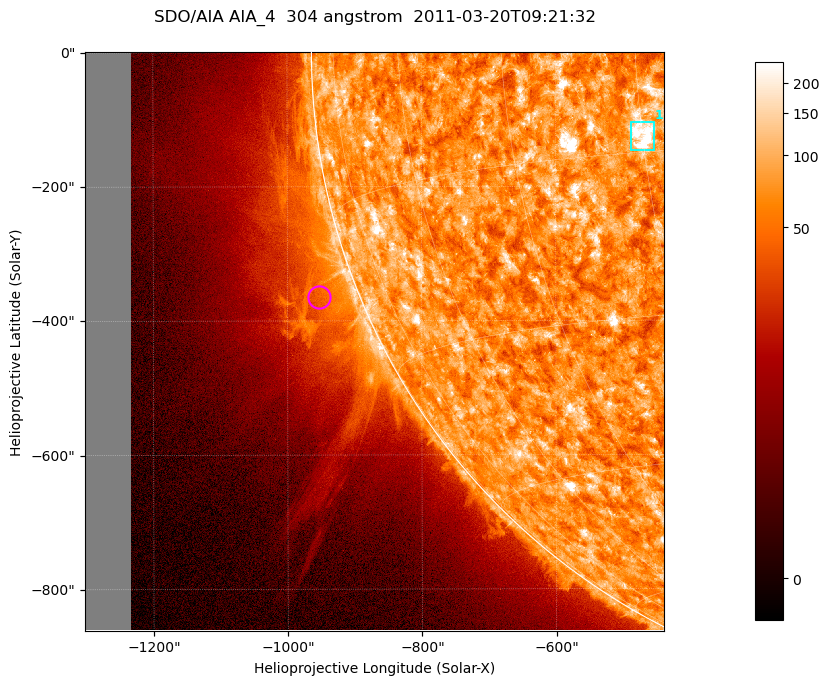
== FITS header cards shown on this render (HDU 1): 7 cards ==
TELESCOP= 'SDO/AIA '           / For AIA: SDO/AIA
INSTRUME= 'AIA_4   '           / For AIA: AIA_ATA1, AIA_ATA2, AIA_ATA3 or AIA_AT
WAVELNTH=                  304 / [angstrom] Wavelength
WAVEUNIT= 'angstrom'           / Wavelength unit: angstrom
DATE-OBS= '2011-03-20T09:21:32.123' / [ISO] Date when observation started; ISO 8
CTYPE1  = 'HPLN-TAN'           / CTYPE1; Typically HPLN
CTYPE2  = 'HPLT-TAN'           / CTYPE2; Typically HPLT

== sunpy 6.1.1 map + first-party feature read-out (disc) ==
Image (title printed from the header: SDO/AIA AIA_4  304 angstrom  2011-03-20T09:21:32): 1438 x 1438 px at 0.6 arcsec/px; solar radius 964 arcsec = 1605 px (partial field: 11% of the solar disc is inside the frame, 43% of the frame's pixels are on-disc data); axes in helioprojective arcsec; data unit not stated in the header (colour bar unlabelled)
Orientation: roll -0.132 deg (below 1 deg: not rotated)
Missing data: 7.9% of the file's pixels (0.0% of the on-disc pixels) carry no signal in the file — blank (NaN) pixels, whole columns, Tx -1302..-1232 arcsec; drawn neutral grey and excluded from every search
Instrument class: DISC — disc imager (sunpy class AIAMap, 304 A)
Bright regions (active regions / flare kernels): reference = the on-disc median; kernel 13 px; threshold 5 sigma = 115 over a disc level ~72.8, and >= 1.15x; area >= 2067 px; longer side >= 17 px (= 10 arcsec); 1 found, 1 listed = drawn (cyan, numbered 1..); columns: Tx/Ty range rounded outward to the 2 arcsec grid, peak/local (2 s.f.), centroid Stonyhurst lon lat
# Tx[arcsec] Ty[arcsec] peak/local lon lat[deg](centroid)
1 -488..-452 -148..-104 7.5 -30 -14
Off-limb structures (1.02-1.3 R_sun): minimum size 400 px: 8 found; the strongest spans PA ~95..125 deg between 1.02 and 1.16 R_sun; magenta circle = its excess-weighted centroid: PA ~110 deg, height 1.06 R_sun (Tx ~-954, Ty ~-366 arcsec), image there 2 x the reference